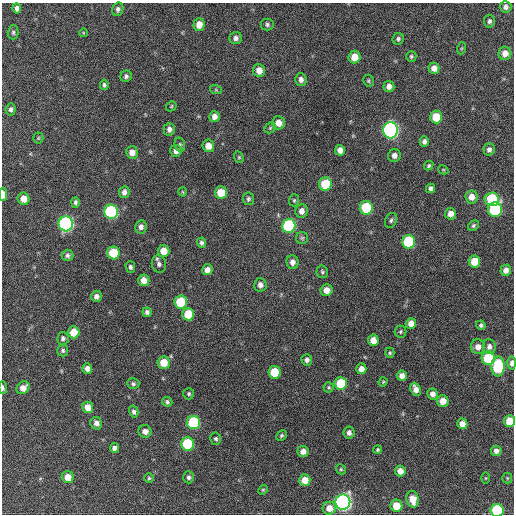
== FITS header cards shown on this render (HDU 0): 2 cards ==
NAXIS1  =                  512 / Axis length
NAXIS2  =                  512 / Axis length

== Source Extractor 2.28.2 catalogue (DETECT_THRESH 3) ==
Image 512 x 512 px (HDU 0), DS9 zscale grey, 1 PNG px = 1 image px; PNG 516 x 516 px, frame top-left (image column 1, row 512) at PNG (2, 3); each listed source drawn as its Kron ellipse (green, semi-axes under 4 px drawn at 4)
Background 198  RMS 14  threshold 42.1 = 3 sigma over >= 5 px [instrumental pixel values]
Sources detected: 143; all 143 listed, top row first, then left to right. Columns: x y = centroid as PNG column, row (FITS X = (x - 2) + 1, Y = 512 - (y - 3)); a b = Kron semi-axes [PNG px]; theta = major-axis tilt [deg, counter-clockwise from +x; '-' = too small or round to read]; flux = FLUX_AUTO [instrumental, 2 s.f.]
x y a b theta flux
505 7 6 6 - 3500
17 8 5 4 - 3300
118 9 7 5 73 2700
489 21 6 5 - 2400
267 24 6 6 - 2100
199 25 6 5 - 11000
13 32 7 5 89 1900
83 33 4 3 - 780
236 38 6 6 - 3600
398 39 6 5 - 2000
462 48 6 4 71 1200
505 53 7 6 - 8200
411 56 5 5 - 1600
354 57 6 6 - 14000
434 68 5 5 - 5800
259 70 6 6 - 9300
126 76 6 5 - 2300
301 80 6 5 - 4200
368 81 6 5 - 1500
104 85 5 4 - 1800
389 86 5 5 - 5200
216 90 6 4 -19 1200
171 106 6 4 48 1200
11 109 6 5 - 2500
214 117 5 5 - 5300
436 117 6 6 - 23000
278 123 7 6 - 8000
270 128 6 5 - 1300
169 129 6 5 - 4300
390 130 8 7 - 290000
38 138 5 5 - 1200
424 142 5 4 - 3200
180 145 7 5 -77 1600
208 146 6 6 - 9000
489 149 6 5 - 3300
340 150 5 5 - 6000
176 151 6 6 - 4300
132 152 6 6 - 7600
394 156 6 6 - 4600
239 157 6 4 -69 1300
429 166 5 4 - 1400
443 170 5 4 - 940
325 184 6 6 - 32000
430 188 5 4 - 2700
124 192 6 5 - 4200
183 192 4 4 - 990
221 192 6 6 - 19000
3 194 6 3 -89 7500
471 197 6 6 - 7800
23 199 6 6 - 10000
248 199 6 5 - 2100
492 199 7 7 - 58000
294 200 6 5 - 1600
75 202 5 4 - 2300
366 208 7 6 - 48000
495 210 7 7 - 78000
301 211 7 6 - 5600
111 212 7 7 - 130000
450 214 6 5 - 6600
391 220 8 5 67 2300
66 224 7 7 - 210000
289 226 7 7 - 96000
473 226 6 5 - 1800
141 227 6 5 - 4200
302 238 6 6 - 1800
409 242 7 6 - 71000
201 243 5 4 - 2300
163 251 6 6 - 11000
113 253 6 6 - 35000
68 255 6 5 - 2700
474 261 6 6 - 18000
292 262 7 6 - 5800
159 264 8 7 - 3700
130 267 6 5 - 2400
207 270 5 5 - 6100
506 270 5 5 - 6100
322 272 6 5 - 1800
144 280 6 5 - 8600
260 285 6 6 - 4400
326 290 6 6 - 8900
96 296 5 5 - 4300
181 302 6 6 - 38000
147 312 4 4 - 2800
188 314 6 6 - 26000
411 323 5 5 - 8600
481 325 5 4 - 1900
73 332 6 6 - 17000
400 332 6 6 - 1600
63 338 6 6 - 2500
373 340 5 5 - 8600
478 347 7 7 - 6700
489 347 7 6 - 4500
63 350 6 5 - 1800
390 353 5 4 - 1400
488 358 7 6 - 52000
307 360 5 5 - 3300
164 363 6 6 - 18000
512 363 6 4 88 4700
498 366 10 6 87 58000
87 368 5 5 - 5400
361 369 5 5 - 6400
274 372 6 6 - 26000
402 376 5 5 - 6400
383 382 5 4 - 1000
341 383 6 6 - 39000
133 384 6 5 - 2100
329 387 5 5 - 1300
3 388 6 3 -84 2300
23 388 7 5 40 7900
416 389 7 5 -64 6300
189 394 5 5 - 1600
432 394 5 5 - 4700
443 401 6 5 - 11000
167 402 5 5 - 2200
88 407 5 5 - 11000
134 412 6 4 -75 2500
509 421 6 5 - 18000
96 423 6 5 - 4300
193 423 7 6 - 80000
462 424 5 5 - 7400
145 431 6 6 - 6000
349 433 6 5 - 3500
281 436 5 5 - 1600
216 439 6 5 - 2000
188 444 6 6 - 58000
114 448 5 4 - 4500
378 450 4 4 - 1400
303 451 5 5 - 6900
496 451 5 5 - 4600
341 469 5 4 - 1300
400 471 5 5 - 7600
68 477 6 6 - 10000
188 477 6 5 - 2400
149 478 5 5 - 1400
486 478 5 3 - 900
507 478 5 5 - 1100
305 480 6 5 - 12000
263 490 5 4 - 1100
412 499 8 6 -78 13000
343 502 7 7 - 330000
396 506 6 6 - 17000
329 508 7 6 - 9600
497 510 6 6 - 73000
At the frame edge (FLAGS 8, measured only in part): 5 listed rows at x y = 3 194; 512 363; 3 388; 509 421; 497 510